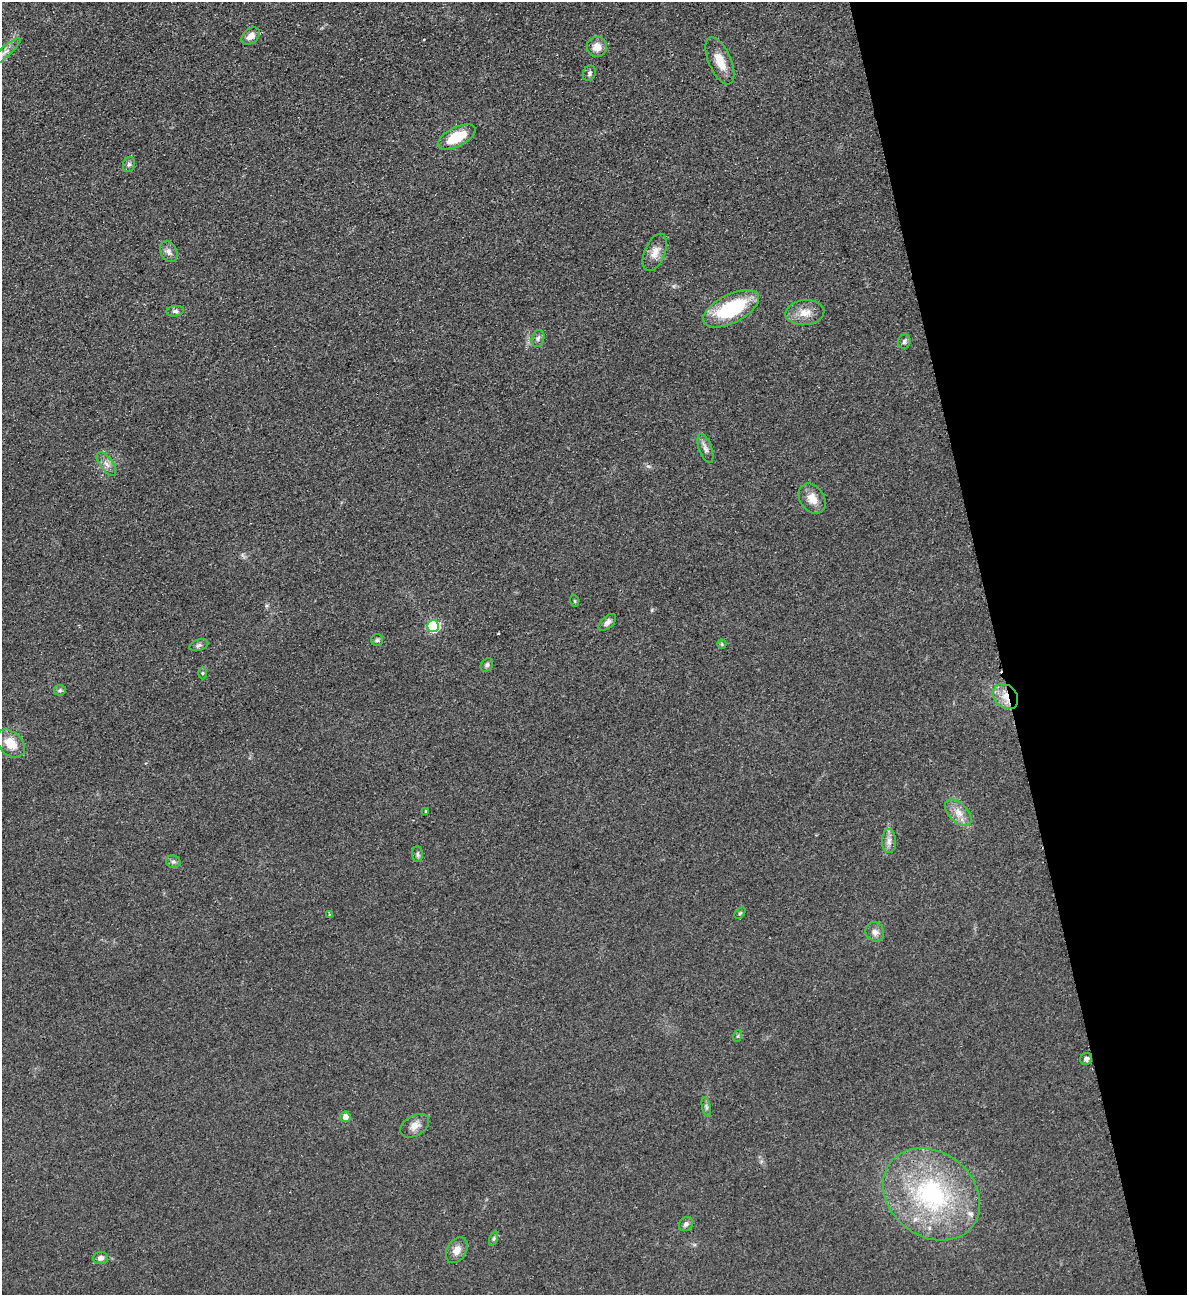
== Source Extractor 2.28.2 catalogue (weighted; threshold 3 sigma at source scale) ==
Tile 12 of 4 x 4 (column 4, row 3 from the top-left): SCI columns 3840-5024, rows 1350-2642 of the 5189 x 5283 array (HDU 1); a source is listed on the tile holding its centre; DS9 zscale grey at full resolution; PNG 1189 x 1297 px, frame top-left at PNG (2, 2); each listed source drawn as its Kron ellipse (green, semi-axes under 4 px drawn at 4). Shown black and unused: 16% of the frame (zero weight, under 2 of 3 exposures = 3% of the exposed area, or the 3 px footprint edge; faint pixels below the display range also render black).
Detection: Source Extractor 2.28.2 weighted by HDU 2 'WHT'; one run over the whole footprint, this tile lists its part. Background 0.0822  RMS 0.0093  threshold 0.0419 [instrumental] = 3 sigma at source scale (4.5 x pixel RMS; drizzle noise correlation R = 1.50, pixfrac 1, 0.05/0.05 arcsec/px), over >= 5 px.
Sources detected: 48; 1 cosmic-ray / hot-pixel residue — neither listed nor drawn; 1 inside a brighter listed object's ellipse — not listed separately; the other 46 listed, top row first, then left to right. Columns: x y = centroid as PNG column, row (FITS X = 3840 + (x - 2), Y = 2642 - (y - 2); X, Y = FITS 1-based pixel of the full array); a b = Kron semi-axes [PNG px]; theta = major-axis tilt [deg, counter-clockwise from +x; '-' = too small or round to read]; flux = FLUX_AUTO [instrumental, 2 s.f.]
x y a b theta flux
251 36 10 7 40 6.4
597 47 10 10 - 9.4
5 52 20 5 41 5.5
720 61 25 11 -66 15
589 73 8 6 65 2.3
457 137 21 9 26 25
129 164 8 6 74 2.2
169 252 11 8 -61 4.5
655 252 20 10 67 9
731 309 30 14 27 66
175 311 9 5 6 2.2
805 313 19 12 5 11
538 338 9 6 73 2.7
904 342 7 6 - 2.2
705 448 15 6 -70 4.3
106 464 14 6 -54 5.2
812 499 16 12 -57 10
575 601 6 4 -71 1
607 622 10 6 43 3.2
433 626 6 6 - 80
377 640 6 6 - 1.6
722 644 5 4 - 0.96
199 645 10 5 17 2.4
487 665 7 5 53 2.2
202 673 6 4 -90 1.3
60 690 6 5 - 1.6
1005 696 14 11 -44 12
11 743 16 11 -44 16
426 811 3 2 - 1
958 813 16 9 -45 9.2
889 841 12 7 -90 4.8
418 854 8 5 -87 2
173 862 7 6 - 2.3
740 913 6 4 45 1.1
329 914 3 3 - 0.75
875 932 10 9 - 5.1
737 1036 6 4 69 1.2
1086 1059 6 6 - 2.7
706 1107 10 4 -77 2.1
345 1117 5 5 - 5.7
415 1126 16 10 30 7.1
931 1194 52 42 -38 150
686 1224 8 6 46 2.7
494 1239 7 3 71 1.3
457 1250 14 9 60 7.5
100 1258 7 6 - 3.8
Overlapping masked pixels (flux is a lower limit): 1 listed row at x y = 1005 696